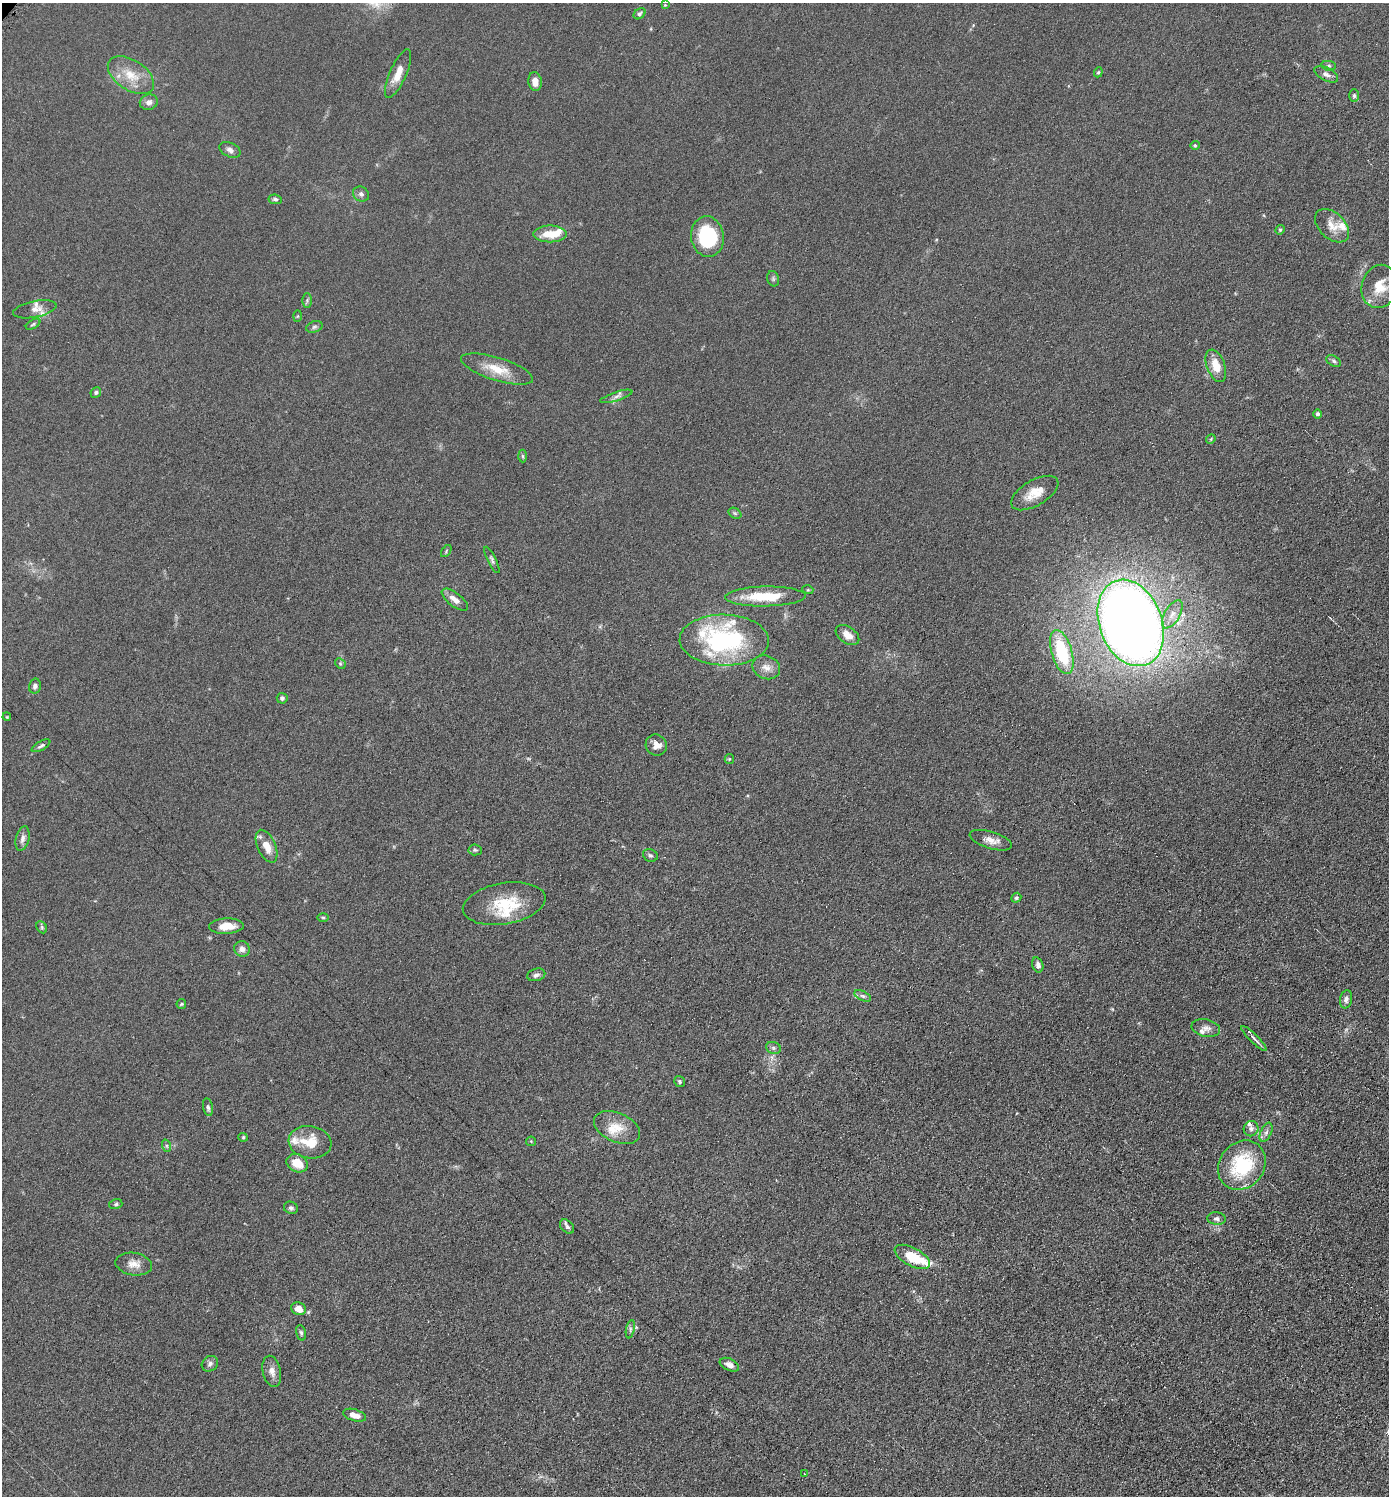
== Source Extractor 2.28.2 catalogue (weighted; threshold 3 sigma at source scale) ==
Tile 6 of 4 x 4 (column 2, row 2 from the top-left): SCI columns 1539-2925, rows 2997-4490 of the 5993 x 5990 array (HDU 1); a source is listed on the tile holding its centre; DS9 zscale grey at full resolution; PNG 1391 x 1498 px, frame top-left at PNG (2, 3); each listed source drawn as its Kron ellipse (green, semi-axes under 4 px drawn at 4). Shown black and unused: <1% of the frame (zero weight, under 4 of 8 exposures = <1% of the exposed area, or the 3 px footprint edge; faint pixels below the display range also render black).
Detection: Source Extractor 2.28.2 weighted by HDU 2 'WHT'; one run over the whole footprint, this tile lists its part. Background 0.0898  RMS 0.0077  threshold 0.0314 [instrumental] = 3 sigma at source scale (4.09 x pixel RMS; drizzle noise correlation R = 1.36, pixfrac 0.8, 0.05/0.05 arcsec/px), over >= 5 px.
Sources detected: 111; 14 inside a brighter listed object's ellipse — not listed separately; the other 97 listed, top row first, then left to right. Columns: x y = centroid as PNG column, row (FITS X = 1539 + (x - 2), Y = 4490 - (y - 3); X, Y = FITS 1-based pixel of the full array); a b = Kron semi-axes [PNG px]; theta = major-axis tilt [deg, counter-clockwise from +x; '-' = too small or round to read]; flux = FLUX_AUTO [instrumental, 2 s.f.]
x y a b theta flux
665 5 4 4 - 0.6
640 14 6 5 - 1.6
1329 66 7 4 -5 1.2
1098 72 5 4 - 0.89
398 74 26 8 66 8.9
1326 74 13 6 -26 3.1
131 75 26 15 -33 15
535 81 9 6 -82 5.4
1354 96 6 5 - 1.4
149 102 9 7 19 3.6
1195 145 4 4 - 0.83
230 150 11 7 -26 3.1
361 194 8 7 - 2.2
275 199 7 4 -8 1.4
1332 226 20 13 -44 8.9
1280 230 5 4 - 0.9
550 234 16 8 0 14
707 237 20 16 -82 48
773 279 8 5 -71 1.5
1380 286 22 18 74 15
307 300 7 4 -90 1.2
35 309 22 8 12 5.2
298 316 5 3 - 0.7
33 324 8 4 31 1.3
314 327 8 5 19 1.6
1334 361 8 5 -28 1.5
1216 366 17 9 -70 11
497 369 37 11 -17 16
96 392 6 5 - 1.3
616 396 17 4 18 2.9
1318 414 5 4 - 1.5
1211 439 5 4 - 0.76
522 456 6 4 -88 1.1
1035 493 26 12 30 13
735 513 7 5 -31 1.3
446 551 7 3 55 0.86
492 560 14 4 -63 1.8
808 590 5 3 - 0.81
765 596 40 10 1 28
455 600 16 6 -37 5.8
1172 614 16 7 59 5.9
1131 623 45 31 -69 950
847 635 13 8 -34 6.7
724 640 44 25 -1 97
1062 652 23 10 -73 43
340 663 6 4 -45 1.1
766 667 14 11 -22 5.9
35 686 7 5 76 2.5
282 698 5 5 - 1.7
7 717 4 3 - 0.57
656 745 11 10 - 6
41 746 10 4 30 1.8
729 759 5 4 - 0.71
22 839 12 6 76 3.5
991 840 22 8 -17 6.2
267 846 17 9 -66 8.7
475 850 6 5 - 1.3
650 855 7 6 - 1.5
1016 898 5 4 - 1.3
504 904 42 20 10 30
323 917 5 3 - 0.8
226 926 17 7 3 9.1
42 927 6 5 - 1
242 949 8 7 - 3.2
1038 965 8 5 -74 2.6
536 975 9 6 15 2.3
863 996 9 5 -26 1.7
1346 999 9 6 78 2.6
181 1004 5 4 - 0.83
1206 1028 14 8 -12 4.2
1254 1038 17 4 -45 2.9
773 1048 7 6 - 1.7
679 1081 6 5 - 1.4
208 1107 9 5 -79 1.7
617 1127 24 14 -24 14
1251 1129 8 7 - 2.9
1266 1132 10 5 65 2.4
243 1137 5 4 - 0.86
531 1141 5 4 - 0.76
310 1142 21 16 -8 17
167 1146 6 4 -71 1.2
297 1163 11 8 -27 13
1242 1165 26 22 52 48
116 1204 6 5 - 1.3
291 1208 7 6 - 1.8
1216 1219 9 6 -6 2.5
567 1227 8 5 -46 1.9
912 1257 19 9 -28 21
134 1264 18 11 -10 6.7
298 1309 7 6 - 7.4
630 1329 9 4 78 1.7
301 1333 8 4 -73 1.4
210 1364 8 7 - 2.5
729 1365 10 6 -25 4.3
272 1371 16 9 -78 5.2
354 1415 12 5 -17 5.4
804 1474 3 2 - 0.68